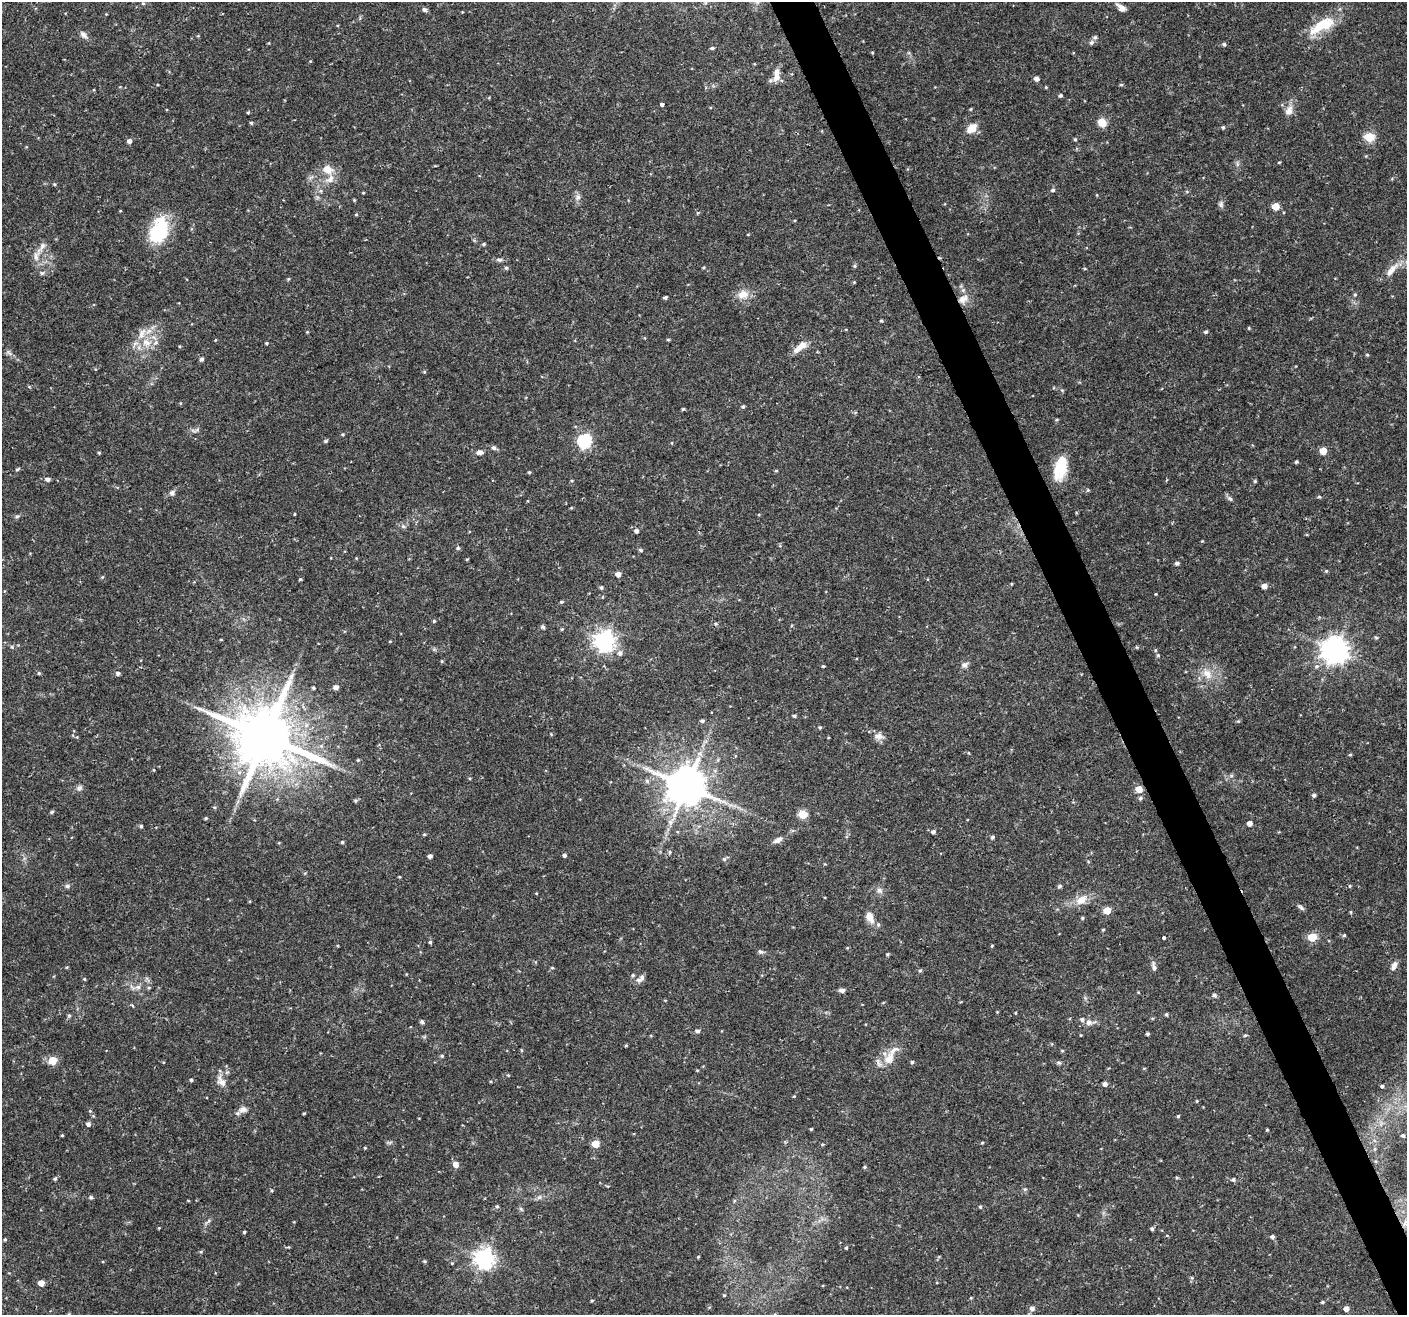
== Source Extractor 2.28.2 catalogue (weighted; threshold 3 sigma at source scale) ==
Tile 6 of 4 x 4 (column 2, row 2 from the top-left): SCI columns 1406-2810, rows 2711-4023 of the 5621 x 5477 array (HDU 1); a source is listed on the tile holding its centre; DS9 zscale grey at full resolution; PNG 1409 x 1317 px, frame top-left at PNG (2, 2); no overlay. Shown black and unused: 3% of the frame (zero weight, under 2 of 3 exposures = <1% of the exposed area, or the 3 px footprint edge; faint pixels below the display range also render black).
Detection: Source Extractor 2.28.2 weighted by HDU 2 'WHT'; one run over the whole footprint, this tile lists its part. Background 0.0366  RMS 0.0034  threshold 0.0153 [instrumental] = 3 sigma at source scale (4.5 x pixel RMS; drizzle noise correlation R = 1.50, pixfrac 1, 0.0396/0.0396 arcsec/px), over >= 5 px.
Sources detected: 263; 7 inside a brighter listed object's ellipse — not listed separately; the other 256 listed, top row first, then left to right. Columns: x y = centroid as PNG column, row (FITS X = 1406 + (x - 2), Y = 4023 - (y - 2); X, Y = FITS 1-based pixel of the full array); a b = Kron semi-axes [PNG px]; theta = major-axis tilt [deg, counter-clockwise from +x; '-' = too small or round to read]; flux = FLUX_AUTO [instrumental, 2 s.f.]
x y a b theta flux
143 3 5 4 - 0.41
705 3 5 5 - 0.44
1121 8 13 7 -38 1.9
424 10 7 5 -43 0.79
106 14 3 3 - 0.24
1322 25 37 13 29 11
83 35 12 7 -48 1.4
1091 42 7 6 - 0.8
1224 44 5 4 - 0.61
712 48 5 4 - 0.58
777 77 13 8 48 2.6
1037 79 5 4 - 1.6
1121 85 5 3 - 0.36
1046 87 4 3 - 0.3
1060 95 4 4 - 0.69
662 104 3 3 - 2.2
971 109 5 3 - 0.3
1289 111 14 9 69 2.8
248 113 5 3 - 0.34
1102 122 8 7 - 4.5
251 123 5 4 - 0.41
1223 127 4 4 - 0.45
972 128 10 7 40 4.6
1369 137 5 5 - 20
1075 139 4 4 - 0.42
129 141 5 5 - 1.3
1279 162 5 3 - 0.29
1237 164 7 4 -72 0.66
327 170 12 9 -21 4.3
330 179 15 9 38 3.1
54 184 4 3 - 0.35
1053 190 5 4 - 0.66
363 193 5 3 - 0.26
578 197 9 8 - 1.4
354 200 4 4 - 0.32
1221 204 8 6 85 0.97
1276 206 5 5 - 7.3
356 215 5 3 - 0.3
157 234 27 23 -89 16
748 234 4 2 - 0.25
484 244 5 4 - 0.49
41 247 27 6 59 2.8
499 260 9 5 -5 0.85
854 266 5 4 - 0.47
506 268 5 5 - 0.58
703 268 5 3 - 0.31
1085 268 5 3 - 0.34
1391 270 26 8 50 3.7
42 273 7 5 -13 0.74
288 279 4 4 - 0.36
854 282 4 4 - 0.3
743 294 13 10 8 3.9
1355 294 5 4 - 0.42
665 298 5 4 - 0.57
963 299 14 10 42 3.3
881 321 4 3 - 0.37
1249 328 4 4 - 0.33
307 332 4 4 - 0.29
1206 332 4 4 - 0.65
215 340 4 2 - 0.22
668 340 4 4 - 0.4
146 342 16 12 -16 5
266 343 3 3 - 0.4
801 347 18 7 37 4
1367 355 4 4 - 0.38
201 359 5 4 - 0.82
424 372 5 4 - 0.35
743 406 5 4 - 0.55
683 409 4 4 - 0.41
195 430 15 5 11 0.96
343 434 5 4 - 0.41
326 441 5 4 - 0.47
584 441 6 6 - 55
672 443 4 3 - 0.25
494 448 6 6 - 0.85
1323 451 5 5 - 6.3
479 452 10 6 8 1.3
99 453 4 3 - 0.37
1296 462 4 3 - 0.48
1060 468 27 14 77 10
17 469 7 4 27 0.49
776 471 5 3 - 0.34
529 472 4 4 - 0.4
47 479 5 5 - 1.1
1255 481 4 4 - 0.41
172 493 7 6 - 1.1
1319 496 5 3 - 0.41
1230 498 9 5 -33 0.77
294 514 4 2 - 0.27
17 516 5 5 - 0.55
403 526 6 5 - 0.7
636 531 5 4 - 0.88
458 548 5 5 - 0.52
641 550 5 4 - 0.59
467 559 5 3 - 0.29
1177 563 5 4 - 0.88
1326 571 5 4 - 0.37
618 574 5 4 - 2.3
300 579 4 3 - 0.44
1011 584 4 2 - 0.26
1264 586 5 4 - 2.3
601 588 5 4 - 0.67
1156 594 3 3 - 0.25
562 602 5 4 - 0.46
434 621 4 4 - 0.41
716 624 5 4 - 0.44
543 627 6 5 - 0.59
562 629 5 4 - 0.32
1376 638 5 4 - 0.48
221 640 4 3 - 0.26
390 641 4 3 - 0.26
604 641 7 7 - 200
12 647 6 4 -18 0.45
1137 647 4 4 - 0.42
1155 650 5 3 - 0.38
1335 650 9 8 - 380
620 653 7 7 - 1.2
1158 655 5 4 - 0.44
442 661 5 3 - 0.31
965 665 10 8 33 1.3
823 666 3 3 - 0.35
1317 666 7 6 - 0.98
39 673 5 4 - 0.43
118 673 5 5 - 0.84
1207 674 16 11 -52 4.2
336 687 5 4 - 1.7
313 688 3 3 - 0.48
794 716 4 3 - 0.55
702 721 5 4 - 0.66
820 727 5 4 - 0.41
879 736 12 9 2 2
265 737 17 16 - 2700
969 753 4 3 - 0.27
1350 755 4 3 - 0.39
358 760 4 4 - 0.33
153 770 4 3 - 0.3
1231 776 6 4 18 0.54
647 781 6 5 - 0.73
686 786 11 10 - 1200
79 788 9 7 39 1.1
1139 789 5 4 - 5.8
1314 795 5 4 - 0.73
1140 798 5 5 - 0.64
356 800 5 5 - 0.51
52 812 5 4 - 0.47
803 814 5 5 - 15
206 818 5 4 - 0.43
1249 823 4 4 - 2.1
141 826 4 4 - 0.53
933 832 5 5 - 0.93
424 834 5 3 - 0.33
992 837 5 4 - 0.61
778 840 13 6 31 1.7
342 842 4 3 - 0.53
670 852 5 4 - 0.46
564 855 5 5 - 0.65
430 856 4 4 - 1.2
724 859 5 5 - 0.58
399 877 4 3 - 0.3
67 886 7 5 0 0.72
1060 886 5 4 - 0.66
1350 886 5 3 - 0.32
879 891 9 8 - 1.3
536 893 4 3 - 0.24
1081 900 18 11 31 4.3
1300 907 10 5 -42 0.79
1107 910 5 5 - 7
870 917 14 9 -65 3.4
1082 918 4 4 - 0.39
1103 930 4 3 - 0.34
1344 935 5 4 - 0.45
1312 937 5 5 - 14
1163 938 3 3 - 1.7
430 942 4 4 - 0.51
992 946 4 3 - 0.34
761 952 8 5 -20 0.8
887 954 5 4 - 0.39
1154 966 14 5 -78 1.2
1394 966 10 6 73 1.6
67 967 5 3 - 0.29
552 968 5 3 - 0.35
920 970 5 4 - 0.45
633 975 5 4 - 0.46
642 977 9 6 74 1.2
84 979 4 4 - 0.35
138 987 8 6 1 1.3
842 990 7 5 -5 1.1
1214 995 6 5 - 0.91
133 1006 5 3 - 0.34
1166 1014 4 4 - 0.51
69 1015 5 5 - 0.47
422 1022 5 5 - 0.69
1089 1022 8 8 - 1.5
698 1031 5 5 - 0.84
1147 1034 3 3 - 0.65
1245 1035 5 4 - 0.47
521 1050 5 3 - 0.31
1062 1051 4 4 - 0.35
442 1056 5 4 - 0.45
889 1059 22 12 61 5.3
52 1061 5 5 - 11
912 1062 4 4 - 0.49
1059 1063 7 4 -2 0.54
697 1070 5 3 - 0.28
508 1075 4 3 - 0.3
191 1080 4 3 - 0.53
222 1082 13 9 -21 2.4
1105 1084 4 4 - 1.3
1382 1086 4 3 - 0.5
794 1096 4 3 - 0.27
1197 1101 4 4 - 0.3
243 1109 12 9 6 1.8
90 1111 4 4 - 0.33
304 1114 4 3 - 0.33
1178 1116 4 3 - 0.39
88 1124 5 5 - 1.1
811 1129 4 3 - 0.35
1267 1130 3 3 - 0.31
62 1135 3 3 - 0.34
1403 1136 4 4 - 0.62
982 1143 4 4 - 0.35
595 1144 5 5 - 8
365 1148 4 3 - 0.3
1375 1149 6 4 89 0.5
456 1164 5 5 - 2.6
864 1167 4 4 - 0.5
55 1179 6 4 49 0.55
1233 1179 5 5 - 0.67
1025 1189 6 5 - 0.55
91 1197 5 5 - 0.63
539 1197 7 6 - 0.9
734 1201 5 3 - 0.37
497 1206 5 4 - 0.45
980 1207 4 4 - 0.43
521 1209 8 4 -53 0.51
208 1221 6 4 69 0.57
159 1228 4 3 - 0.27
1152 1229 5 4 - 0.65
244 1232 3 3 - 0.44
1166 1236 3 3 - 4.5
1272 1237 5 4 - 0.87
5 1239 4 4 - 0.37
288 1247 4 4 - 0.36
846 1248 4 3 - 0.41
698 1257 4 3 - 0.29
484 1258 7 7 - 180
425 1261 5 4 - 0.41
452 1263 5 4 - 0.34
41 1283 5 4 - 3.6
724 1295 4 3 - 0.35
971 1298 4 4 - 0.3
592 1301 4 3 - 0.34
1322 1302 5 4 - 0.4
1032 1308 6 5 - 1.4
1346 1309 5 4 - 2.2
69 1314 4 4 - 0.33
Overlapping masked pixels (flux is a lower limit): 2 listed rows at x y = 963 299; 1139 789
Isophote crosses this tile's border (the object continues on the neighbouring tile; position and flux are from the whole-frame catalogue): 3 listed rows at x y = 1121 8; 1322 25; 69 1314